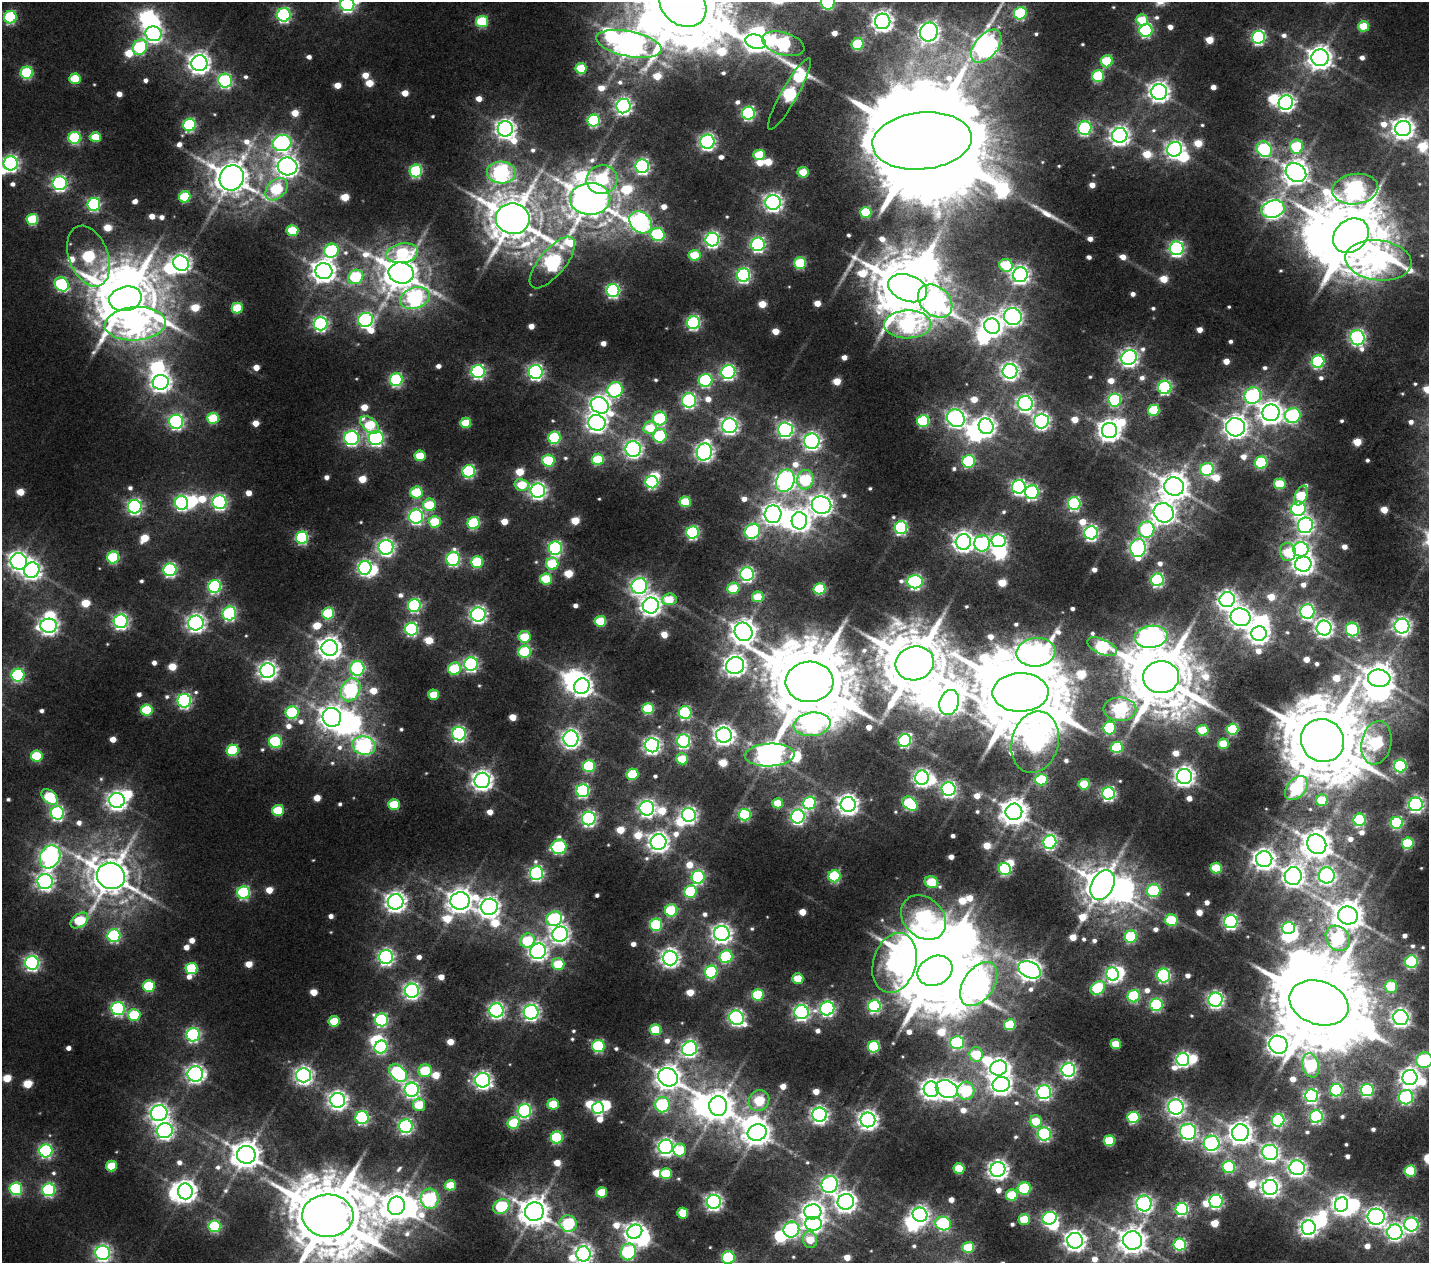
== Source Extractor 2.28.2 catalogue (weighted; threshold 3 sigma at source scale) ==
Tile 6 of 4 x 4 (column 2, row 2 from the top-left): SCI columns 2060-3486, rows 2826-4086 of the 6576 x 5575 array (HDU 1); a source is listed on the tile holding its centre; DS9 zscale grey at full resolution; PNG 1431 x 1265 px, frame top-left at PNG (2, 2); each listed source drawn as its Kron ellipse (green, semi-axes under 4 px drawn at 4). Nothing masked; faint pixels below the display range render black.
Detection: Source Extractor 2.28.2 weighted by HDU 2 'WHT'; one run over the whole footprint, this tile lists its part. Background 0.0107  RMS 0.0057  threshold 0.0255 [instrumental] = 3 sigma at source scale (4.5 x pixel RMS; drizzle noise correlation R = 1.50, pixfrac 1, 0.0396/0.0396 arcsec/px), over >= 5 px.
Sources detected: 870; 23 too faint to see at this stretch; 58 inside a brighter object's white glare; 1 long thin detection or spike segment (spike, bleed or trail) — neither listed nor drawn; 1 inside a brighter listed object's ellipse — not listed separately; of the other 787, all 500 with FLUX_AUTO >= 21.9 (the completeness limit of this list) listed and drawn (287 fainter detections not listed), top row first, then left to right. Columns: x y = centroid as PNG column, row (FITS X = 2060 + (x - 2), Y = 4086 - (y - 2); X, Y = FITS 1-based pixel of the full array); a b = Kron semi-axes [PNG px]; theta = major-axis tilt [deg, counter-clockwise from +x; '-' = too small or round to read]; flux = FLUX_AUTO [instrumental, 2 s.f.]
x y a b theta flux
828 2 8 7 - 120
347 4 7 7 - 180
683 4 25 20 -40 9300
1020 13 6 6 - 84
284 15 6 6 - 150
10 17 6 6 - 85
1142 20 6 5 - 27
482 21 6 5 - 50
883 21 8 7 - 470
1364 26 5 5 - 30
1146 30 6 6 - 110
929 32 10 8 61 450
153 34 8 7 - 260
1259 37 6 6 - 140
756 42 10 7 -16 480
629 44 33 12 -12 1300
783 44 22 11 -16 170
858 44 6 6 - 50
986 46 19 11 50 670
140 47 8 7 - 79
1320 58 8 8 - 740
1107 61 6 6 - 50
199 63 8 8 - 490
581 68 5 5 - 35
27 73 6 6 - 73
1098 76 6 6 - 56
75 79 6 5 - 33
225 81 7 7 - 120
1159 92 8 8 - 470
789 94 41 8 61 180
1286 103 7 7 - 280
623 106 7 7 - 270
748 113 6 6 - 120
594 121 6 6 - 84
190 125 6 6 - 97
1085 128 7 6 - 130
1403 128 8 7 - 530
505 129 8 7 - 420
1120 135 8 7 - 400
95 137 5 5 - 23
75 138 6 6 - 76
922 141 50 28 6 37000
707 142 7 7 - 240
282 143 9 8 - 250
1296 146 7 6 - 55
1175 149 7 7 - 320
1264 149 8 7 - 110
759 155 6 5 - 35
11 163 7 7 - 230
288 166 10 9 - 470
642 166 7 7 - 190
416 171 6 6 - 88
803 172 5 5 - 24
501 173 14 11 -4 250
1296 173 11 8 -35 880
232 178 13 12 - 1800
602 180 15 14 - 79
60 183 7 7 - 180
276 189 13 9 44 59
1355 189 23 15 7 300
185 197 6 5 - 43
590 199 20 16 1 2500
773 202 7 7 - 330
94 204 6 6 - 110
1273 209 12 8 13 400
866 212 6 5 - 45
32 219 6 5 - 48
513 219 17 15 -9 3200
641 222 12 9 -41 370
292 231 6 5 - 37
657 234 7 6 - 78
1351 236 19 15 40 6100
712 240 7 6 - 210
758 244 7 7 - 160
1177 248 7 7 - 180
331 251 7 7 - 94
402 253 16 9 9 66
695 255 6 5 - 30
88 256 31 19 -69 94
1378 260 33 20 -7 160
552 262 32 13 50 230
181 263 8 7 - 360
800 263 6 5 - 53
1006 265 7 6 - 47
324 271 8 8 - 660
401 273 12 10 -12 1900
743 275 7 6 - 160
1020 275 7 7 - 330
356 277 8 7 - 66
62 284 8 6 -46 100
908 288 20 13 -20 4900
613 291 6 6 - 130
415 298 15 10 19 210
125 299 16 12 14 5000
935 301 19 14 -40 280
237 308 5 5 - 35
1013 316 9 8 - 300
366 320 7 7 - 170
693 323 6 6 - 140
135 324 30 16 4 260
320 324 7 6 - 180
908 324 23 14 1 180
992 326 8 7 - 470
1357 338 8 7 - 210
1129 357 8 7 - 330
1318 362 6 6 - 100
1010 371 7 7 - 290
478 372 6 6 - 160
536 372 7 7 - 220
728 372 7 7 - 170
396 380 6 6 - 120
706 380 7 6 - 99
161 382 8 7 - 430
1165 387 7 6 - 110
615 390 8 7 - 120
1253 396 8 8 - 160
689 400 7 7 - 160
1115 400 6 6 - 82
1025 403 7 7 - 240
600 405 9 8 - 410
1154 410 6 5 - 49
1271 413 8 8 - 620
1293 415 8 7 - 110
213 418 6 5 - 44
660 418 7 7 - 62
956 418 9 8 - 340
923 421 6 6 - 72
1041 421 7 7 - 250
176 422 7 7 - 160
466 423 5 5 - 30
597 423 8 8 - 390
370 425 11 6 -42 43
730 426 7 7 - 250
986 426 8 7 - 380
1235 427 9 9 - 560
650 428 7 6 - 26
785 430 7 7 - 200
1110 431 8 7 - 590
660 436 7 6 - 59
351 438 7 7 - 170
376 438 7 7 - 180
554 438 6 6 - 78
812 441 7 7 - 290
633 449 8 7 - 280
704 452 8 7 - 300
420 456 5 5 - 26
598 459 6 5 - 46
548 460 6 6 - 58
969 461 6 6 - 73
1261 463 6 6 - 62
1207 469 7 6 - 73
469 471 6 6 - 98
805 480 10 8 82 61
785 481 11 9 67 370
652 482 6 6 - 100
1280 484 6 5 - 36
521 485 7 6 - 25
1174 486 10 9 - 1100
1019 487 7 7 - 190
538 491 7 7 - 270
416 492 6 6 - 44
1032 492 7 6 - 130
1301 495 10 6 65 37
219 502 7 7 - 180
685 502 5 5 - 34
181 503 7 6 - 150
1074 504 6 6 - 110
429 505 6 6 - 37
821 505 10 8 -10 510
135 507 7 7 - 200
1298 509 7 7 - 140
1164 513 10 9 - 570
773 514 9 8 - 430
416 517 7 7 - 170
799 521 9 7 -84 480
435 522 6 5 - 40
474 523 6 6 - 70
1305 525 8 7 - 260
901 528 6 6 - 120
1147 530 8 7 - 100
752 531 8 7 - 130
693 532 6 6 - 110
1091 533 7 6 - 180
302 538 6 6 - 98
999 541 7 6 - 140
963 542 7 7 - 440
982 543 8 8 - 120
386 547 7 7 - 270
555 548 6 6 - 160
1138 548 9 7 85 220
1301 549 7 7 - 220
1288 552 9 8 - 25
113 557 6 6 - 62
453 559 7 6 - 130
19 561 8 8 - 360
477 562 6 6 - 57
552 564 6 6 - 42
1303 564 8 7 - 480
365 568 7 6 - 190
32 570 8 7 - 350
170 570 6 6 - 140
747 574 7 7 - 170
546 579 6 5 - 38
1157 580 6 6 - 120
915 582 8 6 -1 160
215 586 6 6 - 110
639 586 8 7 - 260
733 588 6 5 - 37
819 589 6 5 - 58
758 597 6 5 - 25
669 599 7 6 - 23
1227 599 8 7 - 340
414 605 6 6 - 130
651 605 8 8 - 470
1307 612 7 7 - 180
229 613 7 6 - 130
328 613 6 6 - 56
478 614 7 7 - 270
1240 617 10 9 - 520
121 621 7 7 - 220
600 621 6 5 - 38
196 623 7 7 - 350
49 626 8 7 - 320
1402 626 7 7 - 300
1324 628 7 7 - 340
411 629 6 6 - 130
1352 629 7 6 - 100
744 632 9 8 - 800
1259 634 8 7 - 440
525 637 6 5 - 34
1151 637 16 11 8 470
1102 647 16 7 -24 120
330 648 8 8 - 620
525 652 6 6 - 67
1036 652 19 14 6 270
915 663 19 17 19 5500
471 664 7 7 - 170
735 666 9 8 - 490
357 668 7 7 - 100
454 669 6 6 - 50
268 671 7 7 - 360
18 675 6 6 - 97
1161 677 18 16 4 5300
1379 678 11 8 -6 1100
809 682 24 20 2 9600
582 686 8 7 - 470
351 690 12 9 65 150
1021 692 28 19 1 12000
433 695 5 5 - 24
184 701 7 6 - 160
949 702 13 9 71 780
648 709 6 5 - 55
1120 709 16 12 -1 190
147 710 6 5 - 49
292 713 6 6 - 77
685 713 6 6 - 100
332 717 9 9 - 630
812 724 18 11 8 180
1110 728 6 6 - 71
1233 729 6 5 - 53
1203 730 6 5 - 30
459 734 7 6 - 180
724 735 8 7 - 440
571 739 8 7 - 390
905 740 6 6 - 130
1322 740 22 21 - 8400
684 741 6 6 - 150
275 742 6 6 - 74
1035 742 31 23 76 310
1376 743 22 15 78 88
1223 744 5 5 - 28
652 745 7 7 - 300
364 746 11 9 -10 240
1117 747 6 6 - 61
233 750 6 5 - 62
770 755 25 11 2 880
37 756 6 5 - 44
682 759 6 5 - 28
589 766 6 6 - 66
1400 766 6 6 - 95
632 774 6 5 - 41
1184 776 7 7 - 430
922 778 7 7 - 290
482 780 8 7 - 430
1041 780 6 5 - 47
1084 784 5 5 - 34
1296 788 14 9 50 130
949 789 7 7 - 210
583 791 6 6 - 120
1108 793 6 6 - 160
49 797 9 6 -43 47
1322 800 6 5 - 36
117 801 7 7 - 390
778 803 5 5 - 22
810 803 6 6 - 89
394 804 5 5 - 33
848 804 7 7 - 480
910 804 8 6 -41 86
1416 804 7 7 - 210
647 808 7 7 - 270
278 810 6 5 - 35
1014 812 8 8 - 950
57 813 6 6 - 160
745 814 6 6 - 95
689 815 7 7 - 250
798 816 7 7 - 200
589 819 7 6 - 200
1360 820 6 6 - 89
1397 823 6 6 - 89
658 842 8 7 - 440
1050 842 7 6 - 150
1408 843 6 5 - 57
1317 844 10 9 - 1200
559 847 7 7 - 110
50 857 12 9 61 310
1264 859 8 8 - 480
1216 868 5 5 - 38
1005 869 6 6 - 91
536 873 7 6 - 170
1327 875 8 8 - 220
111 876 14 13 - 2200
835 876 6 6 - 77
1293 876 9 8 - 480
698 877 6 6 - 120
45 882 8 7 - 270
931 882 7 5 -22 38
1102 885 16 11 60 1900
1154 891 6 6 - 75
691 892 6 6 - 62
244 893 6 6 - 100
460 901 10 8 7 760
396 902 8 7 - 470
489 907 8 8 - 450
671 910 6 6 - 55
1348 915 10 9 - 1300
923 918 25 19 -44 250
554 919 8 7 - 100
1171 920 6 6 - 45
79 921 10 6 39 45
1231 922 6 6 - 190
656 925 6 6 - 69
1288 928 6 6 - 110
560 934 8 7 - 340
722 934 8 7 - 380
114 936 6 6 - 110
1131 937 6 6 - 60
1338 938 14 11 -51 110
528 940 7 7 - 39
538 951 8 7 - 320
386 957 7 7 - 230
726 957 6 6 - 72
670 958 7 7 - 370
1411 962 6 6 - 100
32 963 7 7 - 200
895 963 30 21 73 170
558 964 6 6 - 31
191 968 6 5 - 57
1030 970 12 8 -26 590
935 971 18 14 26 9000
711 972 6 6 - 80
1113 974 7 6 - 160
1164 975 7 6 - 120
798 978 5 5 - 23
979 984 24 15 56 350
149 986 6 5 - 54
1391 986 6 6 - 41
1098 988 8 6 38 70
412 991 7 7 - 260
758 995 6 5 - 48
1134 996 6 6 - 73
1215 1000 7 7 - 250
1319 1003 30 21 -19 12000
1156 1005 6 6 - 98
874 1006 6 6 - 110
827 1008 7 7 - 190
118 1009 6 6 - 130
496 1010 7 7 - 240
531 1012 7 7 - 260
801 1012 7 7 - 220
134 1015 6 5 - 48
736 1018 7 7 - 220
1401 1018 8 7 - 320
382 1020 6 6 - 110
334 1021 5 5 - 28
1010 1025 5 5 - 41
656 1030 5 5 - 38
193 1035 6 6 - 150
957 1042 6 6 - 92
1116 1044 5 5 - 26
1278 1045 9 8 - 550
598 1046 6 6 - 88
381 1047 7 6 - 100
874 1047 6 5 - 78
689 1049 8 7 - 230
976 1054 7 6 - 37
1183 1059 6 6 - 170
1424 1060 8 7 - 97
1311 1065 12 8 -75 92
999 1068 8 7 - 440
1068 1070 7 7 - 220
425 1071 6 6 - 38
398 1073 10 7 -45 130
195 1074 8 7 - 300
303 1075 7 7 - 320
668 1077 10 8 -30 770
1410 1078 7 7 - 410
483 1080 7 7 - 290
1001 1084 8 7 - 490
931 1089 8 7 - 410
947 1089 11 8 -23 440
412 1090 7 7 - 210
1336 1090 6 6 - 92
1367 1090 6 6 - 110
966 1091 9 8 - 72
1044 1092 7 7 - 180
1311 1096 6 6 - 160
1406 1097 7 7 - 140
338 1100 7 7 - 350
759 1101 11 9 52 42
553 1104 5 5 - 28
419 1105 6 6 - 25
662 1105 7 7 - 110
718 1106 10 9 - 1300
1176 1107 7 7 - 290
598 1108 6 5 - 94
524 1111 7 6 - 140
159 1113 8 8 - 360
819 1115 7 7 - 280
1133 1117 6 6 - 76
1316 1117 6 6 - 120
362 1118 6 6 - 110
868 1120 7 7 - 430
1278 1120 6 6 - 110
1036 1121 6 6 - 27
514 1123 6 5 - 49
406 1126 7 6 - 180
165 1131 8 7 - 270
757 1132 9 8 - 900
1188 1132 8 8 - 210
1240 1133 8 8 - 570
1044 1134 6 6 - 150
557 1138 6 6 - 74
1109 1141 5 5 - 44
1212 1143 8 7 - 210
666 1147 7 7 - 300
680 1150 6 6 - 35
46 1151 6 6 - 140
1270 1152 8 7 - 250
246 1155 9 9 - 1200
111 1166 5 5 - 28
1229 1167 6 6 - 64
959 1168 5 5 - 31
1297 1168 8 7 - 290
998 1169 7 7 - 400
1410 1171 6 5 - 47
666 1174 6 5 - 36
830 1184 8 8 - 240
450 1185 5 5 - 24
1270 1187 7 7 - 360
1024 1188 6 6 - 49
16 1189 6 6 - 87
49 1190 6 6 - 120
185 1191 8 7 - 560
601 1192 5 5 - 29
1012 1195 6 5 - 36
430 1199 10 9 - 140
1216 1201 6 6 - 140
714 1202 7 7 - 270
846 1202 8 8 - 490
1144 1203 8 7 - 250
1341 1205 7 6 - 350
396 1206 9 8 - 1200
501 1206 9 6 28 61
1182 1209 6 6 - 140
534 1212 9 9 - 1300
813 1212 8 7 - 430
683 1213 5 5 - 22
920 1215 7 7 - 300
328 1216 25 21 -1 7900
1376 1217 8 8 - 350
1050 1218 7 6 - 120
1024 1219 5 5 - 28
943 1223 8 7 - 110
568 1224 9 8 - 73
813 1224 8 7 - 260
1411 1224 7 7 - 160
214 1226 6 6 - 73
1309 1228 7 7 - 330
791 1229 8 7 - 160
635 1232 8 6 32 350
1395 1232 7 7 - 240
810 1240 8 7 - 22
1132 1240 10 9 - 1000
1075 1241 8 8 - 500
1180 1244 6 6 - 92
968 1247 6 5 - 35
628 1252 8 7 - 120
103 1253 7 7 - 230
583 1254 7 7 - 320
728 1258 6 6 - 76
Isophote crosses this tile's border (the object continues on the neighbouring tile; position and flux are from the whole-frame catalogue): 13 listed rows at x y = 828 2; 347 4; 683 4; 986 46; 11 163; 1378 260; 19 561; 1424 1060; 328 1216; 1132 1240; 103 1253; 583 1254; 728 1258